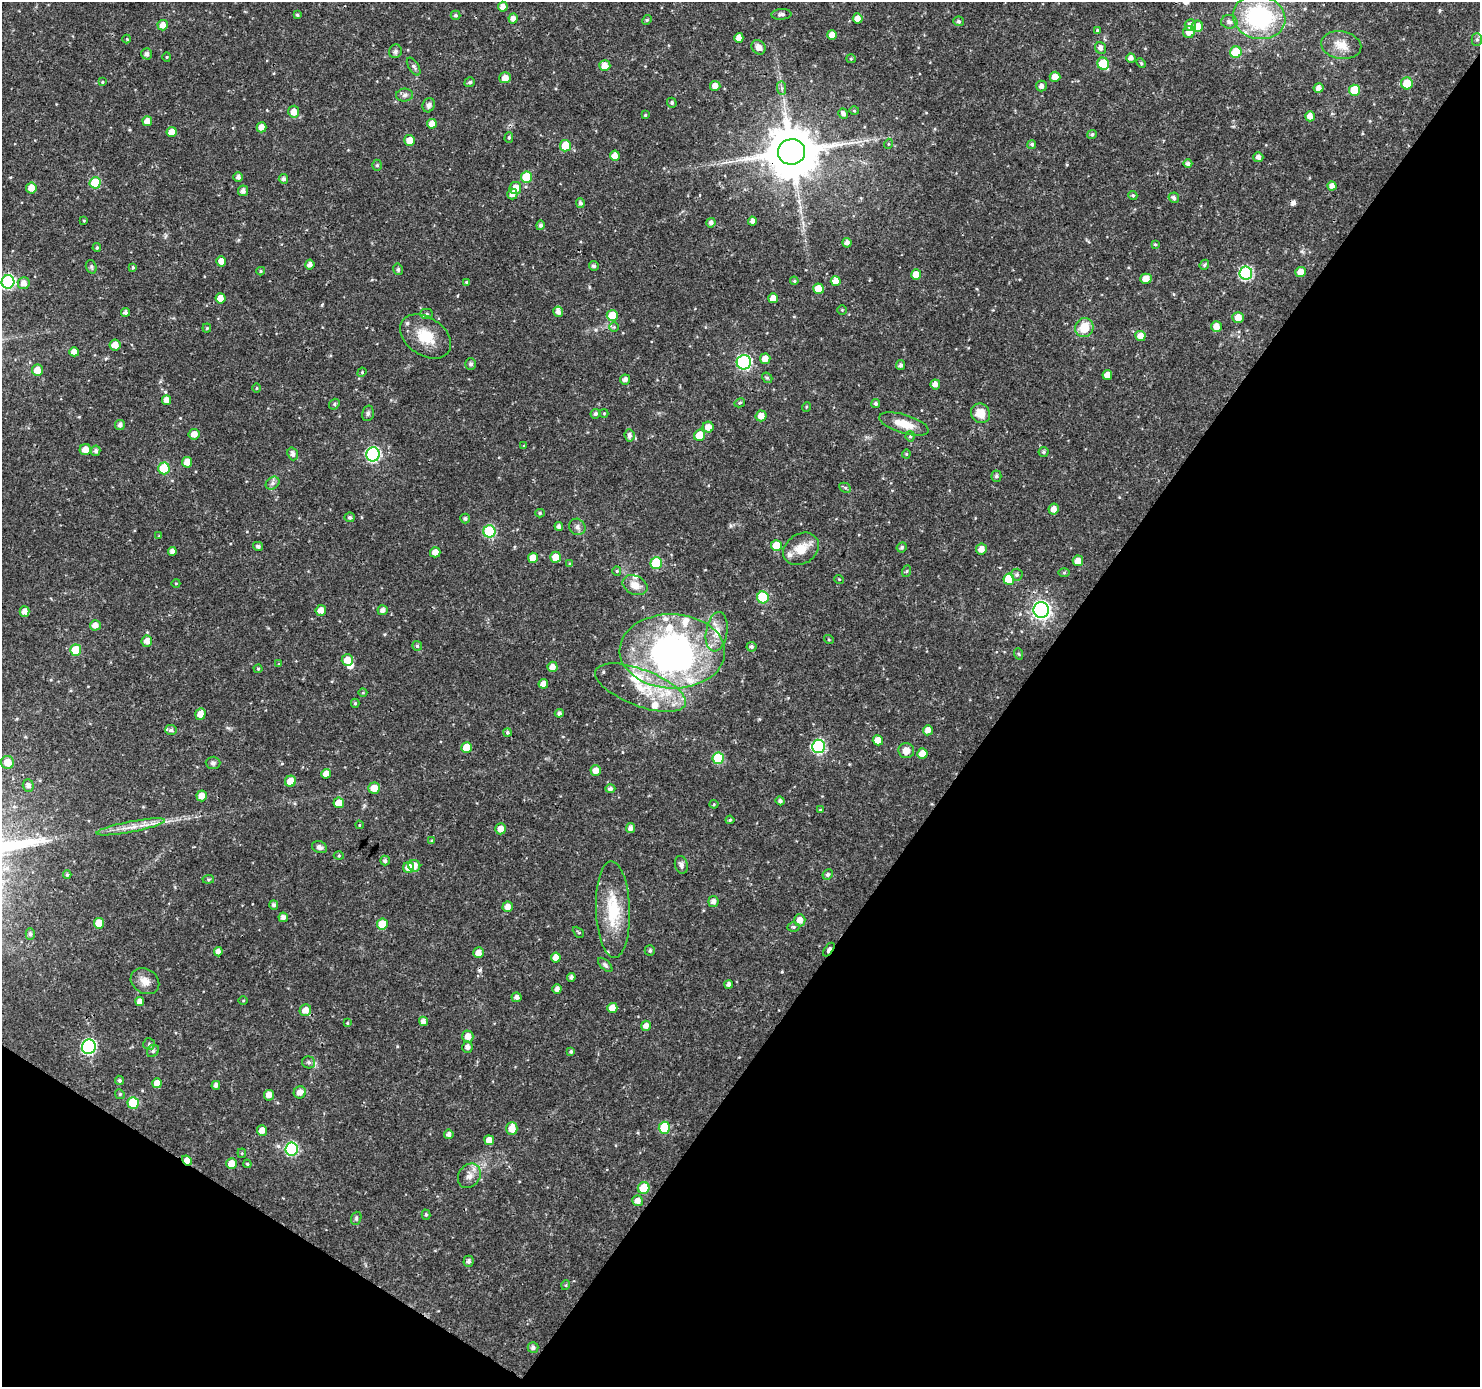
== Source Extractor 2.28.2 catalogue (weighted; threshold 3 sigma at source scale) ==
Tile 15 of 4 x 4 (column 3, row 4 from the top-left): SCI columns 2960-4437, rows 189-1573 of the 5926 x 5984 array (HDU 1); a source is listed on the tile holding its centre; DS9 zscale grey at full resolution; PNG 1482 x 1389 px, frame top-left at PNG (2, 2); each listed source drawn as its Kron ellipse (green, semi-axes under 4 px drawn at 4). Shown black and unused: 36% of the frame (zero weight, under 3 of 4 exposures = <1% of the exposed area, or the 3 px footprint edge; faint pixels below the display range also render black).
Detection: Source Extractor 2.28.2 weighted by HDU 2 'WHT'; one run over the whole footprint, this tile lists its part. Background 0.0184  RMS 0.0016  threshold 0.00728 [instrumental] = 3 sigma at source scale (4.5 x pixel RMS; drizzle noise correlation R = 1.50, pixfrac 1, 0.0396/0.0396 arcsec/px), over >= 5 px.
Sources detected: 326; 2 inside a brighter object's white glare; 2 cosmic-ray / hot-pixel residue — neither listed nor drawn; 14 inside a brighter listed object's ellipse — not listed separately; the other 308 listed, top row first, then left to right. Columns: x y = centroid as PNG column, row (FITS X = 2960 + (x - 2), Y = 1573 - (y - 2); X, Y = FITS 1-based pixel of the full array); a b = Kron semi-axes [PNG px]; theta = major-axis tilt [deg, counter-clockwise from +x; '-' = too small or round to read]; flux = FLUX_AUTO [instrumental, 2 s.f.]
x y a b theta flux
503 7 5 4 - 0.98
781 14 10 5 4 0.56
297 15 4 4 - 0.21
455 15 5 4 - 0.33
1259 17 26 21 -14 19
513 18 5 4 - 0.9
858 18 5 5 - 1.3
647 20 5 4 - 0.24
959 21 5 5 - 0.35
1229 22 8 6 -4 0.68
163 25 5 5 - 1.1
1190 25 6 6 - 0.76
1197 26 6 6 - 1.9
1097 30 4 3 - 0.17
1189 32 6 6 - 1.3
832 35 5 4 - 1.3
739 38 5 4 - 1.3
127 39 4 4 - 0.16
1477 39 6 5 - 0.31
1341 45 20 14 -10 2.3
758 47 8 6 -53 1
1101 48 6 5 - 0.62
395 51 7 6 - 0.49
1236 52 6 5 - 4.9
147 54 5 5 - 0.54
167 57 4 4 - 0.19
1131 58 5 4 - 0.71
851 59 5 4 - 0.17
1141 63 5 3 - 0.19
1103 64 6 6 - 5.6
414 66 10 5 -58 0.38
605 66 5 5 - 1.4
1055 77 5 5 - 1.3
505 78 5 5 - 1.2
102 82 4 4 - 0.17
470 82 5 4 - 0.32
1407 83 6 6 - 3.2
715 86 5 5 - 1.2
1041 86 5 5 - 0.6
782 88 7 4 -89 0.38
1319 88 5 4 - 0.78
1354 90 5 5 - 4.5
404 95 8 6 5 0.5
672 103 5 4 - 0.29
429 105 7 6 - 0.51
854 111 5 3 - 0.17
294 112 6 5 - 1.3
843 114 5 4 - 0.58
645 115 4 4 - 0.17
1310 116 5 5 - 1.2
147 121 5 4 - 1.2
432 124 5 4 - 1.3
262 127 5 5 - 1.1
172 132 5 5 - 1.5
1092 134 5 4 - 0.35
509 138 5 4 - 0.24
410 140 5 5 - 1.5
888 144 5 3 - 0.13
1032 144 4 4 - 0.32
565 146 6 5 - 3.3
791 152 13 13 - 920
615 156 5 5 - 1.3
1258 157 5 5 - 0.65
1188 164 4 4 - 0.53
377 165 5 5 - 0.3
238 177 5 4 - 0.56
526 177 5 5 - 5.2
283 179 5 4 - 0.49
95 183 5 5 - 5.8
1332 186 4 4 - 0.71
31 188 5 5 - 1.6
515 188 6 5 - 1.8
243 191 5 5 - 0.61
512 194 5 5 - 0.89
1133 195 4 4 - 0.24
1174 198 5 5 - 0.45
580 203 5 4 - 0.43
84 220 4 3 - 0.12
752 221 4 4 - 0.61
711 223 5 4 - 0.56
540 225 5 4 - 0.4
847 243 5 4 - 0.73
1155 244 4 3 - 0.18
97 248 4 3 - 0.21
221 261 5 4 - 1.1
310 265 5 4 - 0.73
1204 265 5 4 - 0.27
594 266 5 5 - 0.4
91 267 7 5 -71 0.31
133 267 4 3 - 0.18
398 269 6 4 -77 0.31
261 271 4 4 - 0.18
1301 272 5 5 - 1.5
1246 273 6 6 - 18
916 275 5 5 - 2
1146 279 6 5 - 1.3
794 281 4 3 - 0.19
836 281 5 5 - 1.7
8 282 6 6 - 21
467 282 4 4 - 0.26
24 283 6 6 - 1.1
818 289 5 5 - 1.8
220 298 5 5 - 1.4
773 298 5 5 - 1.3
842 310 4 4 - 0.16
125 312 4 4 - 0.5
558 312 5 5 - 0.58
427 314 6 5 - 0.3
612 315 5 5 - 3.2
1238 317 5 5 - 1.3
1216 326 5 5 - 1.2
614 327 5 5 - 0.21
207 328 4 4 - 0.18
1084 328 9 9 - 3
426 336 28 19 -34 4.5
1140 336 5 5 - 1.1
115 345 5 5 - 1.3
74 352 5 4 - 1.1
765 359 5 5 - 1.3
744 362 7 7 - 25
471 364 5 5 - 0.45
901 365 5 4 - 0.42
37 370 5 5 - 1.7
362 372 5 4 - 0.17
1107 375 5 4 - 1.2
767 378 5 4 - 0.26
625 379 5 5 - 0.66
935 384 5 5 - 0.87
257 388 4 3 - 0.14
167 400 5 4 - 1
740 403 5 4 - 0.22
876 403 4 4 - 0.35
334 404 5 5 - 0.31
806 407 5 3 - 0.14
368 413 8 5 76 0.39
604 413 4 4 - 0.16
980 413 10 9 - 2.2
595 414 5 4 - 0.36
761 416 5 5 - 1.5
904 424 25 9 -17 2.7
120 425 5 5 - 0.47
708 427 5 5 - 1.2
194 434 5 5 - 1.2
629 435 6 5 - 0.65
700 435 6 5 - 3.3
910 436 5 4 - 0.27
524 446 4 3 - 0.15
85 450 5 5 - 1.3
96 451 5 4 - 0.51
1043 452 5 5 - 0.29
293 454 6 5 - 0.62
373 454 7 6 - 25
906 454 4 4 - 0.18
187 462 5 5 - 1.5
164 468 6 5 - 5.9
996 476 5 5 - 0.35
273 483 7 6 - 0.52
845 488 6 4 -27 0.27
1054 509 5 5 - 0.98
540 513 5 4 - 0.24
350 517 5 5 - 0.33
465 518 5 5 - 0.31
559 526 4 4 - 0.46
577 527 8 8 - 0.56
489 531 6 6 - 9.8
159 536 4 4 - 0.13
258 546 5 4 - 0.44
776 546 5 5 - 3.1
902 547 5 4 - 0.33
801 549 19 15 34 2.7
981 549 5 5 - 1.1
172 552 4 4 - 0.75
435 552 5 5 - 1.2
555 557 5 5 - 1.7
533 558 5 5 - 1.5
1078 561 5 5 - 1.3
656 563 6 5 - 7.4
570 564 4 4 - 0.27
617 571 5 4 - 0.2
907 571 6 4 70 0.2
1064 573 6 4 1 0.19
1017 575 6 6 - 0.39
839 579 5 3 - 0.14
1009 579 5 5 - 4.6
176 583 4 3 - 0.13
635 585 13 9 -25 1.5
763 597 6 6 - 8
321 610 5 5 - 1.1
383 610 5 5 - 0.62
1041 610 8 7 - 62
25 611 5 5 - 0.96
95 625 5 5 - 1.1
717 632 20 10 80 2.2
829 639 5 4 - 0.18
147 641 5 5 - 1.1
417 646 5 5 - 0.26
751 647 5 5 - 0.35
76 650 5 5 - 4.9
672 651 53 37 -2 47
1019 654 6 3 -70 0.18
347 660 6 5 - 1.7
279 664 4 3 - 0.15
552 667 5 5 - 1.2
258 669 4 4 - 0.17
543 684 5 4 - 1.2
640 688 48 18 -21 8.1
363 693 4 3 - 0.12
355 703 4 4 - 0.24
559 713 4 4 - 0.48
200 714 6 5 - 1.4
171 730 6 5 - 0.42
928 730 5 5 - 0.89
507 732 4 4 - 0.25
878 740 5 5 - 1.7
818 746 7 6 - 17
466 748 5 5 - 2.8
906 751 8 7 - 1.3
922 753 5 5 - 1.4
718 758 6 5 - 7
8 762 6 6 - 1.8
213 763 7 6 - 0.37
596 771 5 5 - 1.2
326 774 5 4 - 1.2
290 781 6 5 - 1.9
28 786 6 5 - 0.72
374 788 5 5 - 1.8
610 789 5 4 - 0.48
202 796 5 5 - 1.3
780 801 4 4 - 0.41
339 803 5 5 - 1.7
714 804 4 4 - 0.18
820 810 3 3 - 0.16
730 820 4 4 - 0.24
359 825 4 3 - 0.12
131 827 35 5 11 2.2
630 828 5 4 - 0.6
501 829 5 5 - 1.2
432 840 4 2 - 0.12
319 847 8 6 -23 0.45
339 856 5 3 - 0.16
385 861 5 5 - 0.44
681 865 9 6 -78 0.63
414 866 6 5 - 1.4
409 867 5 5 - 1.5
828 874 5 4 - 0.36
67 875 4 3 - 0.25
208 879 6 4 5 0.22
713 901 5 5 - 0.69
274 905 5 4 - 0.47
508 907 5 5 - 0.99
613 909 48 17 -88 6.9
283 917 5 4 - 0.62
800 920 6 5 - 1.2
99 923 5 5 - 2.1
382 924 5 5 - 3.1
793 927 6 4 -1 0.27
578 932 6 3 -45 0.17
30 934 5 4 - 0.4
650 950 5 5 - 0.34
829 950 8 4 54 0.9
218 952 4 4 - 0.8
479 953 5 5 - 1.1
556 958 5 5 - 1.3
605 965 9 4 -44 0.34
571 977 4 4 - 0.47
145 981 15 12 -34 1.4
729 984 4 4 - 0.58
557 989 4 4 - 0.65
516 997 5 4 - 0.5
243 1000 4 3 - 0.15
140 1001 4 4 - 0.71
612 1008 5 5 - 1.2
305 1010 6 5 - 1.3
423 1021 5 4 - 0.66
347 1023 3 3 - 0.15
646 1026 5 5 - 0.87
468 1037 6 5 - 1.4
149 1044 6 6 - 0.28
89 1047 7 7 - 28
467 1047 5 5 - 0.74
153 1051 6 5 - 0.35
571 1051 4 4 - 0.3
309 1062 6 6 - 0.38
119 1080 5 4 - 0.32
157 1083 5 5 - 1.4
216 1085 4 4 - 0.57
300 1092 6 6 - 1.1
120 1094 5 4 - 0.21
269 1095 5 5 - 1
133 1103 6 5 - 5.8
664 1128 6 6 - 6.2
512 1129 6 5 - 2
262 1130 5 5 - 1.3
449 1134 5 4 - 0.67
489 1140 5 5 - 1.3
292 1149 6 6 - 17
242 1153 4 4 - 0.19
187 1160 5 4 - 1.1
232 1164 5 5 - 1.8
247 1164 4 3 - 0.17
469 1176 13 10 55 1.3
644 1188 6 5 - 4
638 1201 5 5 - 1
426 1215 5 4 - 0.25
356 1218 7 5 70 0.27
469 1261 5 5 - 0.43
566 1285 5 3 - 0.16
533 1348 5 5 - 0.54
Overlapping masked pixels (flux is a lower limit): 3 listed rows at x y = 791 152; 829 950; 187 1160
Isophote crosses this tile's border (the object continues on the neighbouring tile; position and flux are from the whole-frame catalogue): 2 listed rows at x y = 8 282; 8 762